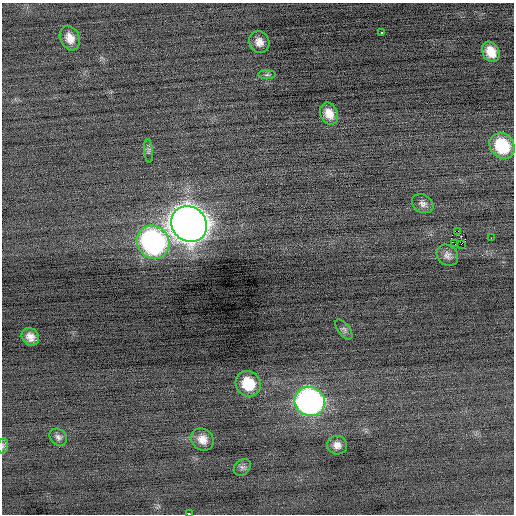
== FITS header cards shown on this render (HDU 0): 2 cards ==
NAXIS1  =                  512 / Axis length
NAXIS2  =                  512 / Axis length

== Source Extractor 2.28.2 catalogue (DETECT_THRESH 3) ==
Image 512 x 512 px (HDU 0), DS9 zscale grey, 1 PNG px = 1 image px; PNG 516 x 516 px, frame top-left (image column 1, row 512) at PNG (2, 3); each listed source drawn as its Kron ellipse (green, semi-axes under 4 px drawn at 4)
Background -0.0518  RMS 0.69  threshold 2.07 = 3 sigma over >= 5 px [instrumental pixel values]
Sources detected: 26; all 26 listed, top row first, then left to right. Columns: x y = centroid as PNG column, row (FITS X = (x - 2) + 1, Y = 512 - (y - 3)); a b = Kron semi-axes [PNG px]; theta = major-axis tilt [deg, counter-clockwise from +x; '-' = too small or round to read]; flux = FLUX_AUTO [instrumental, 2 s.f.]
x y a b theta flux
381 33 3 3 - 220
70 38 13 9 -66 500
259 42 11 10 - 360
491 52 10 8 -60 680
267 75 9 4 1 96
329 114 11 8 -64 500
502 146 14 11 -52 2300
149 151 12 4 -86 120
423 204 11 9 -31 220
189 224 19 17 -45 89000
458 231 2 2 - 2100
491 238 2 2 - 150
153 242 17 15 -53 13000
455 244 2 2 - 12
461 244 2 2 - 76
447 255 11 9 -46 250
344 329 12 6 -52 130
30 337 9 8 - 370
248 384 13 12 - 1500
310 401 15 14 - 19000
58 437 9 7 -44 180
202 439 12 10 -40 460
337 445 10 9 - 310
3 446 8 5 83 100
242 467 9 7 43 150
190 514 4 2 - 1200
At the frame edge (FLAGS 8, measured only in part): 2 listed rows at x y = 3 446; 190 514